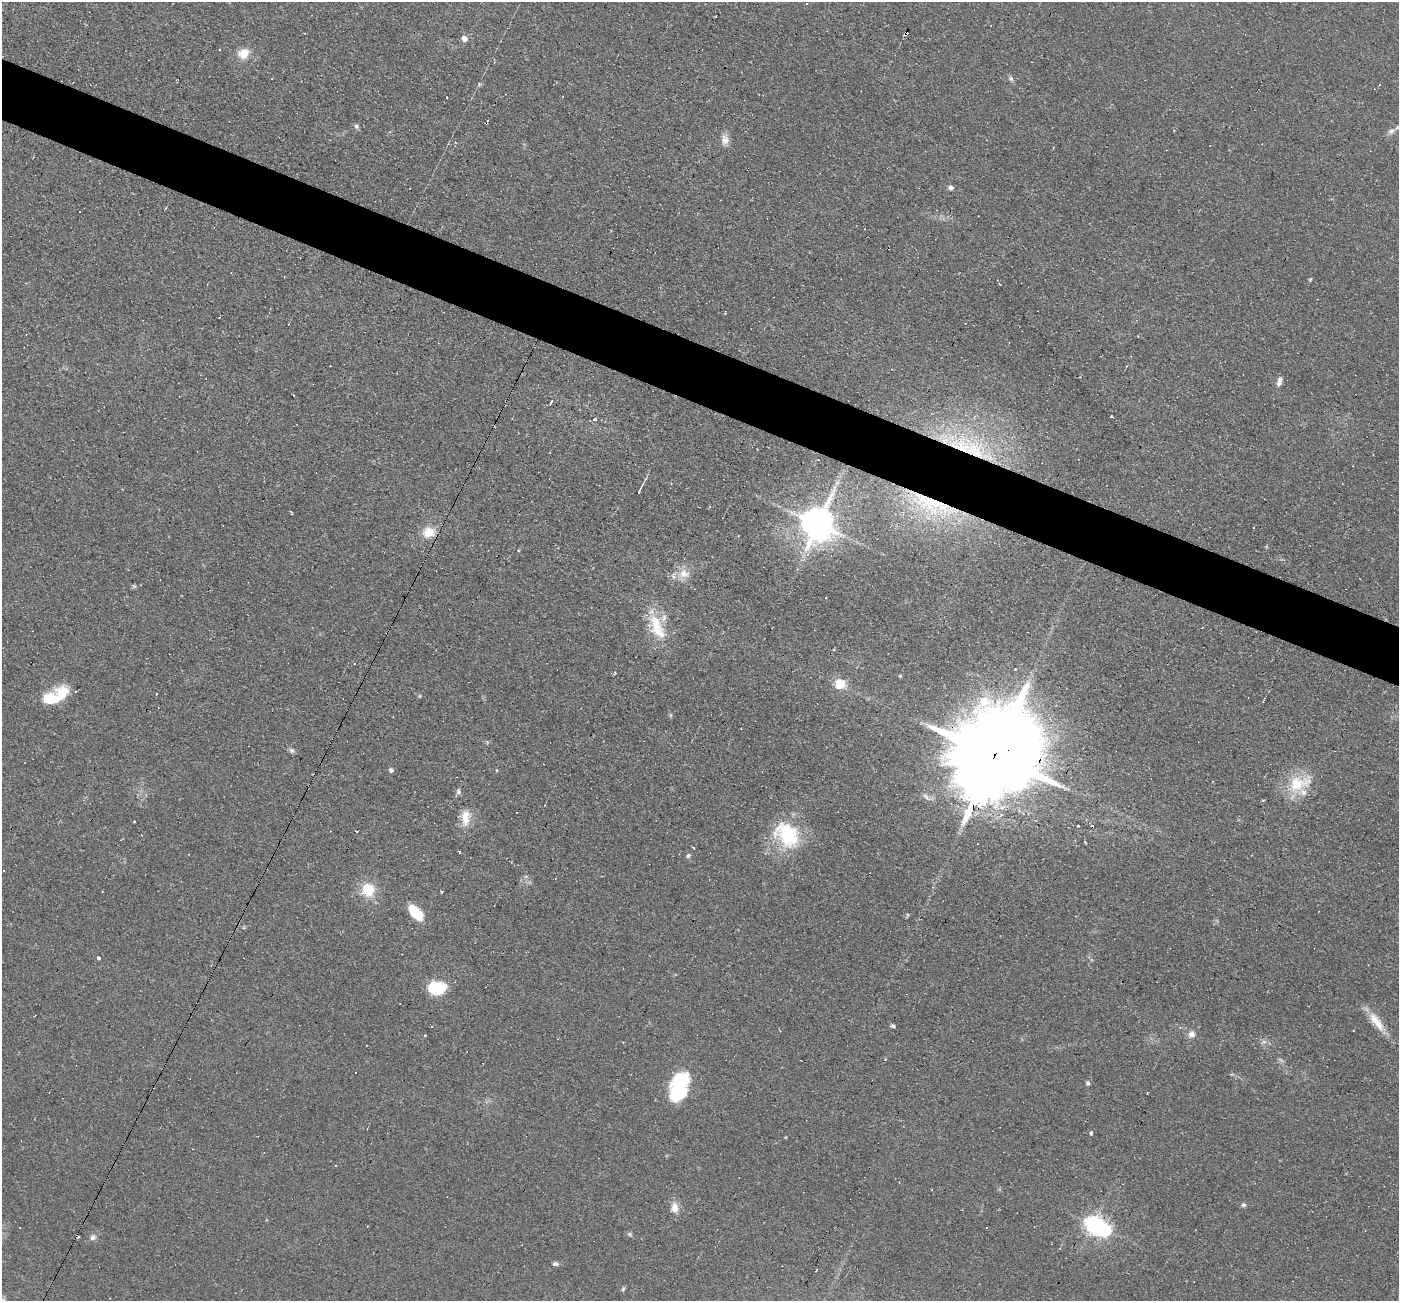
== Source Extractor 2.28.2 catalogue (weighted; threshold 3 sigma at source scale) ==
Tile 11 of 4 x 4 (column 3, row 3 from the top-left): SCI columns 2796-4192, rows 1570-2868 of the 5590 x 5602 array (HDU 1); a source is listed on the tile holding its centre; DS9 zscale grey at full resolution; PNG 1401 x 1303 px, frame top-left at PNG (2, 2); no overlay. Shown black and unused: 5% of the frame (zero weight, under 2 of 3 exposures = <1% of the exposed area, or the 3 px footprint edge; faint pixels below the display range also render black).
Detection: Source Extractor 2.28.2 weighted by HDU 2 'WHT'; one run over the whole footprint, this tile lists its part. Background 0.0814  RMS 0.0088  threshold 0.0394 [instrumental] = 3 sigma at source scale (4.5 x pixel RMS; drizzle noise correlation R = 1.50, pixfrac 1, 0.05/0.05 arcsec/px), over >= 5 px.
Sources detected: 118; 1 too faint to see at this stretch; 1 inside a brighter object's white glare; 34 cosmic-ray / hot-pixel residue — not listed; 5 inside a brighter listed object's ellipse — not listed separately; the other 77 listed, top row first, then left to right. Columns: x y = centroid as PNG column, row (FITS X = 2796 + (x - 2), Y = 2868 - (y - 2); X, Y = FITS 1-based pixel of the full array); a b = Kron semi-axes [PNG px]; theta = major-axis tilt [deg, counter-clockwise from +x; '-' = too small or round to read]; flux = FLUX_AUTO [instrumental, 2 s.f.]
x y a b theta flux
807 4 3 3 - 0.81
906 32 4 3 - 15
465 39 6 5 - 6.2
244 53 11 10 - 14
1011 79 8 7 - 2.3
1379 84 3 2 - 1.1
446 97 2 2 - 0.93
356 126 7 6 - 2
1391 131 11 6 26 3.7
725 140 14 10 78 6.3
951 188 7 6 - 2.6
1310 279 5 4 - 0.99
1000 284 3 3 - 1.9
1126 366 4 3 - 0.68
1279 381 12 6 69 4
551 402 4 2 - 2.7
1111 416 3 2 - 0.94
594 420 4 4 - 3.6
967 449 68 29 -23 110
640 490 13 3 64 2.9
930 503 68 24 -22 90
709 507 3 2 - 1.1
290 511 4 3 - 1.2
818 524 10 9 - 2200
429 532 16 13 11 14
738 536 3 2 - 1.6
684 573 16 13 -10 11
826 597 2 2 - 0.51
657 627 39 17 -66 31
354 663 3 3 - 0.87
614 674 5 3 - 1.2
900 676 5 3 - 0.8
840 684 6 5 - 55
157 693 2 2 - 0.96
59 696 28 16 58 24
419 696 5 4 - 1.1
670 715 6 4 -89 1.3
292 750 8 6 -28 2.4
995 755 31 20 61 22000
391 770 5 5 - 2.5
1298 783 33 21 16 33
458 791 8 6 -82 2.2
1263 800 3 3 - 1.2
1001 814 4 4 - 2.2
465 818 22 11 89 13
133 821 3 3 - 4.7
356 831 2 2 - 0.76
787 835 34 25 -46 58
693 848 3 3 - 2.5
459 851 3 2 - 1.6
688 856 6 5 - 1.8
368 890 17 15 -71 22
102 892 3 2 - 0.57
441 892 3 2 - 1.3
415 912 17 8 -49 30
99 958 3 3 - 4.7
436 988 12 9 -3 60
1376 1021 32 10 -53 16
893 1026 5 4 - 1.9
1353 1031 3 2 - 0.79
1192 1034 8 8 - 5.3
425 1035 3 3 - 3.5
1264 1042 7 4 1 2.2
1232 1074 5 3 - 0.93
1088 1083 6 5 - 1.8
679 1088 32 18 74 68
1091 1133 3 3 - 15
1243 1205 7 6 - 1.8
674 1208 13 9 -89 8.3
1093 1225 7 6 - 320
986 1228 3 3 - 4.9
629 1234 7 5 -36 1.6
92 1237 9 7 25 3.4
555 1264 7 5 2 2.4
816 1270 4 2 - 0.95
623 1289 6 5 - 1.4
3 1300 7 7 - 2.2
Overlapping masked pixels (flux is a lower limit): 4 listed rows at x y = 906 32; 967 449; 930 503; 995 755
Isophote crosses this tile's border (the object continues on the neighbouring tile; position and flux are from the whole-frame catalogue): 1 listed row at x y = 3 1300